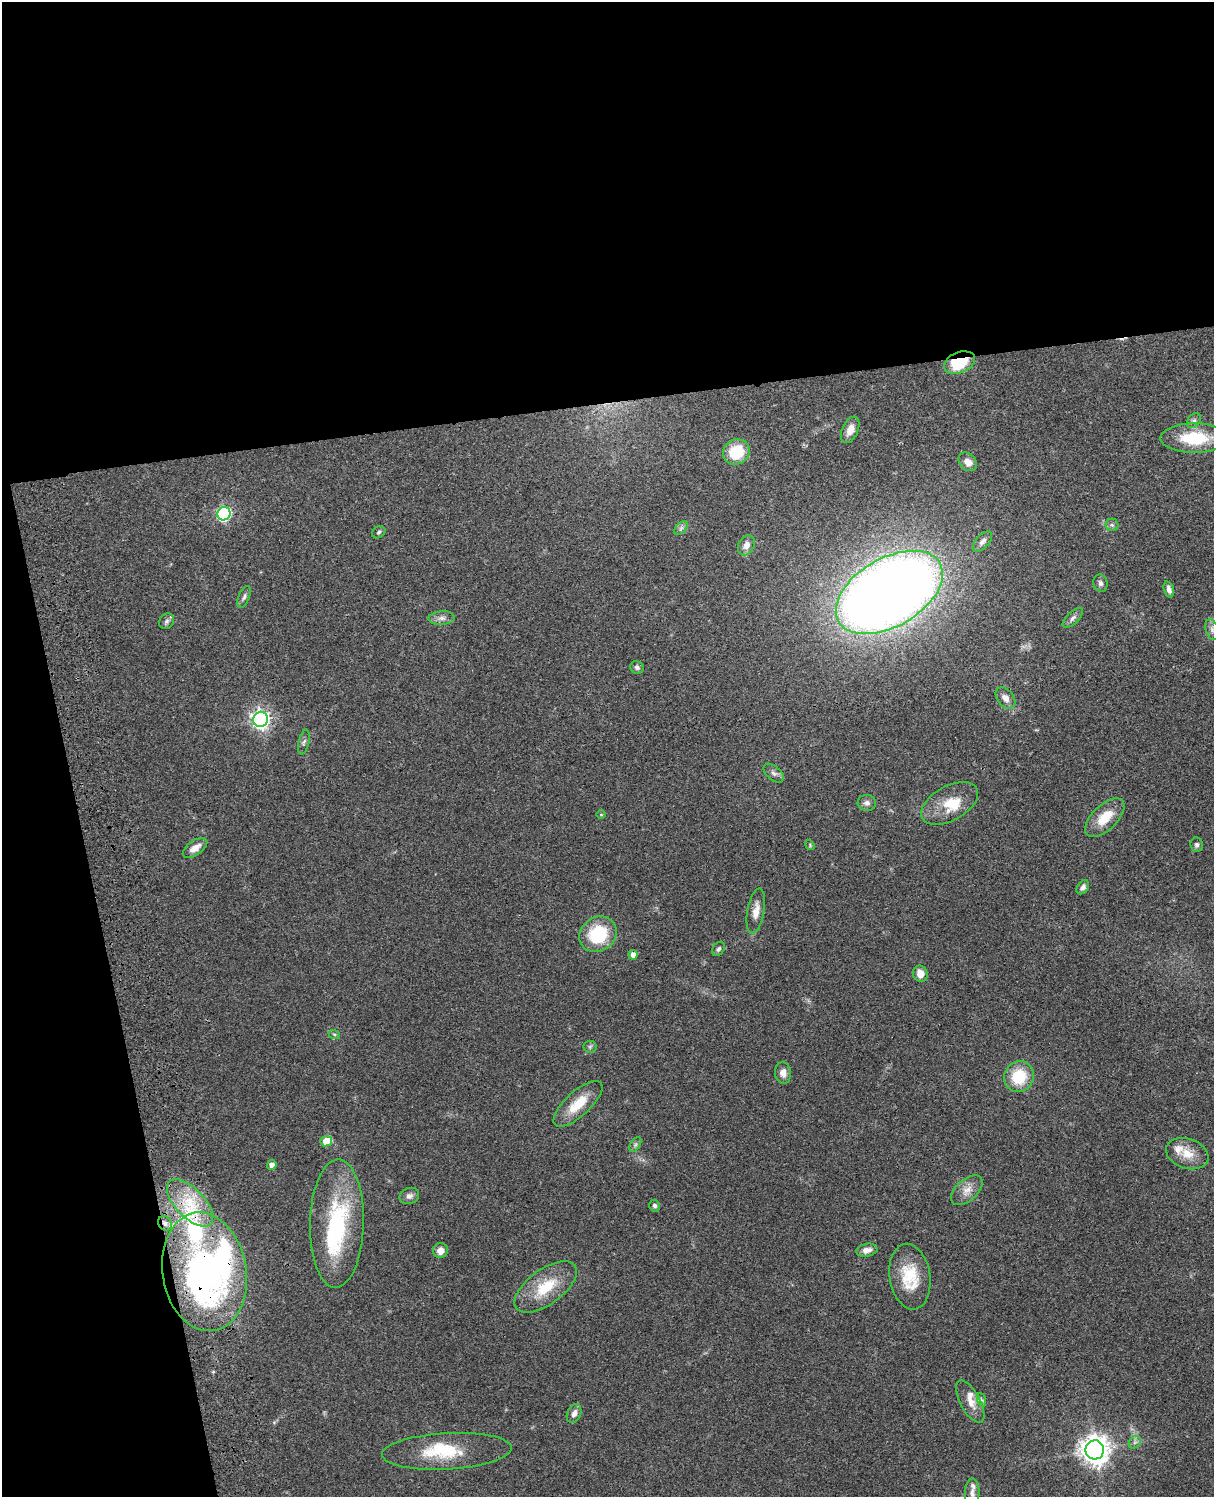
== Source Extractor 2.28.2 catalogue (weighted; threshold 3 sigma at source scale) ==
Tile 1 of 4 x 3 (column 1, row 1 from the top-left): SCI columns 119-1330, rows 3156-4650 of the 5088 x 4928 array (HDU 1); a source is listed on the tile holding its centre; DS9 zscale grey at full resolution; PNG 1216 x 1499 px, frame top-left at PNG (2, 2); each listed source drawn as its Kron ellipse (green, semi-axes under 4 px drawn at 4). Shown black and unused: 33% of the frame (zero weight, under 3 of 4 exposures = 6% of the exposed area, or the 3 px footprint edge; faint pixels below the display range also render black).
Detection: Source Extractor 2.28.2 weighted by HDU 2 'WHT'; one run over the whole footprint, this tile lists its part. Background 0.0884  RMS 0.0061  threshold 0.0275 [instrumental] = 3 sigma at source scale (4.5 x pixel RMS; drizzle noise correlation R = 1.50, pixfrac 1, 0.05/0.05 arcsec/px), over >= 5 px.
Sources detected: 73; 3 inside a brighter object's white glare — neither listed nor drawn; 5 inside a brighter listed object's ellipse — not listed separately; the other 65 listed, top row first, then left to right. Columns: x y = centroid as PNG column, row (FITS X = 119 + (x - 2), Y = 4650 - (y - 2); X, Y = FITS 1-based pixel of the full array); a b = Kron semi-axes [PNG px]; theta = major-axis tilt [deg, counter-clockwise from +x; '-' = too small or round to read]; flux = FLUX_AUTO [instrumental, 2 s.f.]
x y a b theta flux
959 363 16 10 23 23
1194 421 8 6 48 1.8
850 430 14 8 66 5.6
1194 438 34 14 0 29
736 452 13 12 - 21
968 462 10 8 -45 4.7
224 514 7 6 - 110
1112 525 6 6 - 1.4
681 528 8 5 45 1.5
379 532 7 5 35 1.3
982 541 12 6 47 2.7
746 545 10 8 62 4.2
1100 583 9 7 -77 1.9
1169 589 8 5 -73 2.5
889 592 59 34 30 1100
244 597 11 5 67 1.8
442 618 13 6 4 2.9
1073 618 13 6 44 2.2
167 621 8 7 - 1.6
1212 629 11 6 -75 2.7
637 667 7 6 - 1.6
1005 698 12 8 -51 3.9
261 719 7 7 - 260
304 742 12 5 78 1.8
774 773 12 7 -40 2.4
867 803 9 8 - 2.6
950 803 31 17 29 17
601 814 4 3 - 0.51
1105 818 24 12 44 14
810 845 5 4 - 0.69
1197 845 7 6 - 1.5
195 848 14 7 34 5.5
1083 887 8 5 55 2.1
756 911 23 8 79 6.2
598 934 19 17 36 32
718 949 8 5 57 1.4
633 955 5 4 - 3.5
920 974 8 7 - 6.1
334 1034 6 3 -18 0.78
590 1047 6 6 - 1.2
783 1073 11 8 -85 3.5
1019 1077 15 14 - 21
578 1104 31 12 43 15
326 1141 6 5 - 11
635 1145 8 5 59 1.3
1187 1154 22 15 -19 10
272 1165 5 5 - 3.4
967 1190 19 10 42 6.2
409 1196 10 8 23 2.6
190 1203 30 14 -46 21
654 1206 6 5 - 1.5
165 1223 7 6 - 2.4
337 1223 64 27 89 66
867 1250 11 6 10 3.8
440 1251 7 7 - 4.7
204 1272 60 42 -80 220
910 1277 33 20 -82 22
546 1287 36 17 36 22
982 1400 7 4 -70 1.1
970 1402 23 9 -62 6.8
574 1414 10 6 66 3.1
1135 1442 7 5 44 1.5
1095 1450 9 9 - 720
447 1451 65 18 3 30
972 1493 15 7 89 2.8
Overlapping masked pixels (flux is a lower limit): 3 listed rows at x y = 959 363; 165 1223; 204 1272